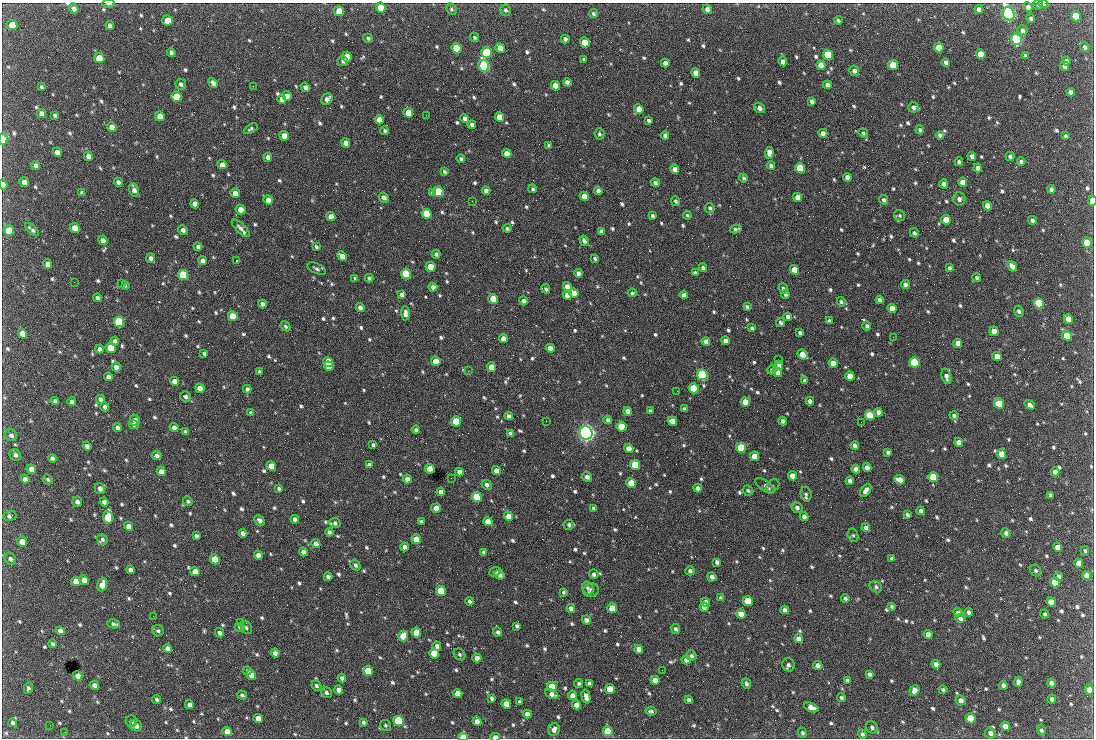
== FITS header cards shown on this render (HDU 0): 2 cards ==
NAXIS1  =                 1092 /fastest changing axis
NAXIS2  =                  736 /next to fastest changing axis

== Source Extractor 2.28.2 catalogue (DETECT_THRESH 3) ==
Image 1092 x 736 px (HDU 0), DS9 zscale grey, 1 PNG px = 1 image px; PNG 1096 x 740 px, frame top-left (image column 1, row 736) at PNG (2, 3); each listed source drawn as its Kron ellipse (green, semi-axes under 4 px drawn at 4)
Background 1880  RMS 40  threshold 120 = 3 sigma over >= 5 px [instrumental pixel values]
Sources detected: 908; of the 908, the 500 brightest by FLUX_AUTO listed and drawn (408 fainter detections omitted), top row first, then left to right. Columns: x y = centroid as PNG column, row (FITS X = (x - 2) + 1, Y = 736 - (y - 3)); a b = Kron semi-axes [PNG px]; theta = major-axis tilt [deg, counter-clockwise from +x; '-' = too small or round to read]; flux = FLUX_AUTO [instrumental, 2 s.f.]
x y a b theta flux
109 4 6 3 0 7.5e+03
1044 4 5 4 - 5.2e+03
1038 5 5 4 - 5.2e+03
381 7 5 4 - 5.3e+04
1028 7 5 4 - 1.0e+04
74 8 5 4 - 1.1e+04
451 9 6 5 - 4.8e+03
707 9 5 4 - 1.1e+04
979 9 4 4 - 1.3e+04
505 10 6 5 - 6.4e+03
339 11 5 5 - 5.6e+04
593 13 5 4 - 5.3e+03
1009 14 7 5 -63 1.0e+06
1076 16 5 4 - 1.5e+05
1031 18 5 4 - 5.8e+03
168 20 5 5 - 4.7e+04
838 20 4 3 - 5.2e+03
12 25 5 5 - 7.4e+04
110 26 4 4 - 1.0e+04
1022 31 5 5 - 9.5e+03
474 37 5 4 - 4.8e+03
368 38 5 4 - 5.1e+03
565 39 4 4 - 9.6e+03
1016 39 5 5 - 7.2e+05
585 42 5 4 - 5.9e+04
939 47 5 4 - 5.6e+04
1085 47 5 4 - 7.1e+03
457 48 5 5 - 1.6e+05
500 48 5 4 - 3.7e+04
486 52 5 5 - 2.7e+05
171 53 4 4 - 7.7e+03
981 54 5 4 - 5.7e+04
828 55 5 5 - 2.0e+05
1025 56 4 3 - 5.7e+03
347 57 5 4 - 4.4e+04
99 58 5 5 - 7.7e+04
584 59 3 3 - 5.1e+03
343 61 5 5 - 6.0e+03
1066 61 4 4 - 1.1e+04
783 62 4 4 - 2.0e+04
946 62 4 4 - 1.0e+04
665 63 4 4 - 1.5e+04
821 65 5 4 - 2.6e+04
893 65 5 4 - 9.0e+04
484 66 6 5 - 5.4e+05
1065 66 5 4 - 9.2e+03
854 71 5 4 - 1.0e+04
696 73 5 4 - 3.1e+04
567 82 4 4 - 9.3e+03
213 83 5 4 - 1.0e+04
181 84 5 5 - 7.4e+03
827 85 4 4 - 1.0e+04
253 86 2 2 - 2.0e+04
556 86 5 4 - 4.1e+04
41 87 4 3 - 4.8e+03
305 87 5 4 - 1.1e+04
1071 92 4 4 - 1.2e+04
287 96 5 4 - 1.9e+04
176 97 5 5 - 6.2e+04
282 99 4 4 - 1.3e+04
327 99 6 5 - 1.4e+04
812 101 4 4 - 9.2e+03
914 107 5 5 - 9.6e+03
759 108 6 5 - 1.1e+04
639 109 5 4 - 3.0e+04
408 113 5 4 - 4.9e+04
41 114 5 4 - 1.4e+04
55 115 4 3 - 5.4e+03
426 115 2 2 - 6.3e+03
160 116 5 4 - 3.8e+04
499 117 5 4 - 3.3e+04
465 118 4 4 - 1.2e+04
379 120 5 4 - 2.6e+04
649 120 4 3 - 6.1e+03
472 125 4 4 - 1.1e+04
112 127 5 4 - 2.2e+04
251 129 8 4 30 5.1e+03
920 130 4 4 - 6.1e+03
385 131 4 4 - 5.0e+03
823 133 5 4 - 1.6e+04
863 133 5 4 - 5.1e+03
599 134 5 5 - 5.6e+03
665 135 4 4 - 7.4e+03
940 135 4 4 - 8.9e+03
284 136 5 4 - 2.6e+04
1066 136 4 3 - 5.1e+03
3 139 6 4 75 4.4e+04
346 143 5 4 - 2.2e+04
548 145 4 3 - 5.0e+03
57 152 5 4 - 1.6e+04
507 153 5 4 - 2.8e+04
769 153 6 4 84 1.5e+04
88 156 5 4 - 1.7e+04
972 156 4 4 - 9.9e+03
1010 156 5 4 - 7.5e+03
268 157 5 4 - 1.3e+04
461 159 4 3 - 5.8e+03
959 162 4 4 - 6.7e+03
1021 162 4 4 - 7.2e+03
36 165 5 4 - 1.2e+04
222 165 5 4 - 2.0e+04
771 165 4 3 - 7.9e+03
800 168 5 4 - 1.4e+05
978 168 4 4 - 1.3e+04
675 169 5 4 - 1.8e+04
444 172 4 3 - 5.7e+03
847 177 4 4 - 1.3e+04
744 178 4 3 - 5.8e+03
24 182 5 4 - 2.0e+04
118 182 4 4 - 1.1e+04
963 182 5 4 - 2.4e+04
655 183 5 4 - 8.0e+03
3 184 5 4 - 1.5e+04
944 184 4 4 - 1.2e+04
533 189 4 4 - 4.8e+03
1051 189 4 4 - 6.9e+03
134 190 7 4 -71 1.3e+04
486 191 4 4 - 1.1e+04
598 191 4 4 - 1.0e+04
438 192 5 5 - 1.5e+05
82 193 4 4 - 8.0e+03
235 193 5 4 - 1.9e+04
432 193 4 4 - 1.0e+04
584 196 5 4 - 3.3e+04
384 197 5 4 - 1.3e+04
798 197 5 4 - 3.1e+04
959 199 6 6 - 1.0e+04
268 200 5 4 - 1.8e+04
884 200 5 4 - 6.6e+03
472 201 2 2 - 8.2e+03
676 201 5 4 - 5.6e+03
1092 201 5 3 - 4.7e+04
195 204 5 4 - 1.7e+04
987 206 5 4 - 2.7e+04
710 208 5 4 - 5.5e+03
240 210 5 4 - 2.3e+04
427 214 5 5 - 1.4e+05
687 215 4 4 - 4.8e+03
652 216 4 3 - 5.5e+03
900 216 6 5 - 4.9e+03
331 217 5 4 - 2.4e+04
946 220 5 4 - 5.5e+04
1032 220 4 3 - 8.2e+03
75 228 5 4 - 3.2e+04
241 228 11 5 -44 1.3e+04
507 228 4 4 - 6.0e+03
736 229 6 3 10 5.7e+03
32 230 8 3 -42 7.1e+03
183 230 5 4 - 9.6e+03
9 231 5 5 - 9.9e+04
601 231 4 4 - 7.9e+03
914 233 5 4 - 6.2e+03
103 240 5 4 - 1.8e+04
584 241 5 4 - 8.4e+03
1087 243 5 4 - 7.7e+04
198 247 4 4 - 8.6e+03
316 247 4 3 - 5.1e+03
436 254 4 3 - 6.1e+03
342 256 5 4 - 2.1e+04
151 258 5 4 - 9.9e+03
595 258 4 3 - 5.7e+03
203 261 4 4 - 1.3e+04
236 261 3 2 - 1.2e+05
48 264 5 4 - 1.6e+04
1012 266 6 4 -49 1.6e+04
431 267 5 4 - 5.5e+04
703 268 4 4 - 6.4e+03
950 268 4 3 - 5.7e+03
316 269 10 5 -26 6.9e+03
795 270 5 4 - 4.1e+04
578 273 4 4 - 9.3e+03
695 273 4 4 - 7.4e+03
406 274 5 5 - 2.5e+05
183 275 5 5 - 2.0e+05
355 278 4 3 - 5.5e+03
369 278 4 3 - 5.4e+03
977 278 4 3 - 6.3e+03
74 282 2 2 - 7.8e+03
121 283 2 2 - 8.8e+03
125 285 4 3 - 4.8e+03
905 285 4 4 - 9.7e+03
567 286 4 4 - 1.6e+04
433 287 4 4 - 1.2e+04
783 288 5 4 - 6.3e+03
546 289 5 4 - 6.3e+03
574 293 5 4 - 2.7e+04
632 293 5 4 - 4.9e+03
785 294 4 3 - 5.7e+03
401 295 4 4 - 7.4e+03
567 295 5 4 - 2.5e+04
684 295 4 4 - 9.2e+03
97 298 4 3 - 7.8e+03
493 299 5 4 - 8.1e+04
880 300 4 4 - 1.1e+04
523 301 4 4 - 8.8e+03
841 302 5 4 - 5.2e+03
1039 303 5 5 - 2.5e+05
262 304 4 4 - 1.1e+04
747 307 4 3 - 6.4e+03
360 308 5 4 - 9.5e+03
892 308 5 4 - 2.6e+04
1019 311 5 4 - 6.0e+03
405 313 7 4 -88 1.2e+04
233 316 5 4 - 8.7e+04
788 317 4 4 - 1.0e+04
1068 319 5 4 - 4.2e+04
829 321 4 4 - 6.2e+03
119 322 5 5 - 3.0e+05
781 323 4 3 - 7.3e+03
285 326 5 4 - 5.6e+03
867 326 5 4 - 6.8e+03
752 328 4 3 - 5.5e+03
994 331 5 4 - 3.3e+04
800 333 4 3 - 6.4e+03
22 334 5 4 - 2.6e+04
1067 336 5 4 - 9.0e+04
893 337 2 2 - 1.5e+04
503 339 4 4 - 1.7e+04
115 341 4 4 - 8.9e+03
706 341 4 4 - 1.6e+04
725 341 4 4 - 1.5e+04
958 343 4 4 - 2.3e+04
111 348 5 5 - 1.1e+05
550 348 4 4 - 1.9e+04
99 349 4 4 - 9.7e+03
204 353 4 3 - 5.4e+03
802 354 6 4 -39 3.4e+04
997 357 5 4 - 3.4e+04
778 359 2 2 - 1.1e+04
436 361 5 4 - 3.8e+04
328 362 5 4 - 7.2e+04
914 362 5 5 - 2.6e+05
833 363 4 4 - 2.4e+04
779 365 4 4 - 1.4e+04
329 366 5 4 - 7.2e+04
116 367 5 4 - 1.4e+04
491 367 5 4 - 4.4e+04
772 370 5 4 - 6.0e+03
468 371 2 2 - 6.1e+03
259 372 4 3 - 6.4e+03
777 372 5 4 - 2.6e+04
702 375 5 5 - 6.2e+05
850 376 5 4 - 3.3e+04
946 376 8 4 -74 1.1e+04
109 377 4 4 - 9.6e+03
174 381 5 4 - 1.6e+04
805 381 4 4 - 7.6e+03
200 388 5 4 - 2.0e+04
694 388 5 4 - 1.6e+05
247 389 4 4 - 7.4e+03
677 391 2 2 - 5.8e+03
186 397 6 5 - 7.5e+03
100 399 4 4 - 9.2e+03
55 401 4 3 - 6.2e+03
810 401 4 4 - 1.1e+04
72 402 4 4 - 7.5e+03
745 402 5 4 - 3.7e+04
999 403 5 5 - 9.5e+04
1030 405 6 4 -35 1.1e+04
105 407 5 4 - 8.8e+03
684 409 4 3 - 5.9e+03
628 411 4 4 - 2.3e+04
650 411 4 3 - 7.2e+03
878 412 4 4 - 1.3e+04
251 413 4 4 - 6.5e+03
870 415 5 4 - 9.4e+04
954 415 4 4 - 6.0e+03
509 416 4 4 - 1.0e+04
135 420 6 5 - 1.3e+04
608 420 4 4 - 8.8e+03
456 421 5 5 - 1.3e+05
546 421 2 2 - 6.5e+03
672 421 5 4 - 3.2e+04
783 421 4 3 - 9.1e+03
861 422 2 2 - 6.9e+03
134 424 5 4 - 5.1e+03
174 427 4 4 - 1.1e+04
621 427 5 4 - 1.0e+05
117 428 4 4 - 9.9e+03
416 430 4 4 - 7.4e+03
185 432 4 3 - 7.4e+03
511 433 4 3 - 8.1e+03
586 433 7 6 - 1.4e+06
11 435 6 6 - 8.6e+03
959 442 4 4 - 2.0e+04
373 445 4 3 - 5.6e+03
87 446 4 4 - 9.4e+03
855 446 4 4 - 8.7e+03
741 448 5 4 - 1.5e+05
629 449 5 4 - 2.8e+04
888 452 4 3 - 6.3e+03
1001 454 5 4 - 4.3e+04
15 455 6 5 - 7.7e+03
157 455 5 4 - 1.0e+04
755 456 5 4 - 3.5e+04
52 458 4 4 - 7.8e+03
369 465 4 4 - 1.0e+04
635 465 5 4 - 1.2e+05
271 466 5 4 - 4.3e+04
867 468 4 4 - 1.6e+04
31 469 5 4 - 2.0e+04
430 469 5 4 - 5.6e+04
856 469 4 4 - 1.3e+04
496 471 4 4 - 2.0e+04
161 472 5 4 - 2.4e+04
459 472 4 4 - 1.3e+04
1055 472 4 4 - 1.4e+04
792 476 5 4 - 2.9e+04
587 477 5 4 - 1.1e+04
933 477 5 4 - 1.5e+05
451 478 2 2 - 5.0e+03
25 479 4 4 - 1.1e+04
48 479 5 4 - 5.2e+03
407 479 4 4 - 1.8e+04
899 480 6 4 -25 2.4e+04
850 481 4 4 - 1.2e+04
631 483 5 4 - 9.1e+04
487 485 5 4 - 1.0e+04
765 486 11 5 -35 8.1e+03
772 486 8 5 43 5.6e+03
698 488 4 4 - 1.1e+04
100 489 6 5 - 1.1e+04
279 489 4 3 - 5.2e+03
866 490 7 4 56 1.7e+04
748 491 5 5 - 4.9e+03
441 492 4 4 - 1.2e+04
806 494 7 5 -76 6.1e+03
1050 495 4 3 - 5.2e+03
477 497 5 5 - 1.8e+05
188 501 5 4 - 5.4e+03
77 502 5 4 - 1.0e+04
104 502 4 4 - 9.7e+03
436 508 5 4 - 1.7e+04
594 508 4 3 - 6.9e+03
797 508 5 5 - 9.3e+03
921 511 4 3 - 9.0e+03
907 515 4 3 - 7.0e+03
10 516 7 5 16 7.7e+03
509 516 5 4 - 3.0e+04
108 517 6 5 - 1.6e+05
804 517 4 4 - 1.0e+04
295 519 4 4 - 1.2e+04
260 520 6 4 -45 8.8e+03
421 521 4 3 - 4.8e+03
488 522 5 4 - 3.1e+04
335 523 6 5 - 6.7e+03
569 525 5 5 - 6.9e+03
128 526 4 4 - 1.4e+04
866 528 4 4 - 1.3e+04
329 532 4 4 - 7.9e+03
243 533 4 4 - 1.2e+04
1006 533 5 4 - 7.8e+03
853 535 7 5 -74 4.9e+03
196 536 4 3 - 6.6e+03
102 539 6 5 - 6.0e+03
416 539 5 4 - 4.7e+04
22 542 5 4 - 4.3e+04
316 544 5 4 - 2.0e+04
405 547 4 4 - 1.2e+04
1058 547 4 4 - 1.8e+04
1085 551 4 3 - 5.2e+03
303 552 5 4 - 1.6e+04
484 552 4 3 - 8.4e+03
258 555 5 4 - 1.7e+04
892 558 4 3 - 6.3e+03
10 559 6 5 - 7.5e+03
215 559 5 5 - 8.5e+04
717 562 4 4 - 9.0e+03
1079 563 5 4 - 2.2e+04
355 565 6 4 -56 6.6e+03
130 570 4 4 - 9.8e+03
690 571 5 4 - 7.4e+03
1036 571 6 5 - 6.0e+03
195 572 5 4 - 2.3e+04
495 572 6 4 24 6.0e+03
594 574 5 4 - 8.3e+03
499 575 5 4 - 1.2e+04
1087 575 4 4 - 1.9e+04
1059 576 4 4 - 1.1e+04
328 577 4 4 - 9.7e+03
712 577 4 4 - 1.2e+04
84 580 5 4 - 2.4e+04
76 581 5 4 - 2.7e+04
1055 582 5 5 - 1.2e+05
102 585 7 5 71 3.0e+04
876 587 6 5 - 6.8e+03
588 588 6 5 - 5.8e+03
591 590 8 6 18 8.9e+03
441 591 5 4 - 1.2e+05
564 592 4 3 - 5.1e+03
721 598 4 4 - 9.0e+03
845 598 4 3 - 6.2e+03
470 601 4 3 - 6.7e+03
748 601 5 4 - 6.4e+04
706 602 5 4 - 1.8e+04
1051 602 5 4 - 2.4e+04
892 606 4 3 - 4.8e+03
704 607 5 4 - 2.1e+04
571 608 4 4 - 1.3e+04
612 608 5 4 - 7.6e+04
785 610 4 4 - 1.1e+04
958 612 4 4 - 6.9e+03
969 612 4 4 - 8.5e+03
741 614 5 4 - 2.3e+04
1045 614 4 3 - 5.2e+03
153 616 2 2 - 1.0e+04
960 618 5 4 - 6.8e+03
586 620 5 4 - 9.3e+03
240 622 2 2 - 4.9e+03
114 624 6 3 -14 6.2e+03
517 626 4 3 - 6.5e+03
240 627 5 4 - 6.1e+03
246 627 7 5 -61 6.1e+03
675 629 5 4 - 6.9e+03
60 631 5 4 - 1.3e+04
158 631 6 5 - 5.8e+03
498 632 5 4 - 6.6e+03
219 633 5 4 - 8.5e+03
416 633 5 5 - 5.9e+04
928 634 5 4 - 1.9e+04
403 636 5 5 - 5.4e+04
799 639 4 4 - 1.9e+04
52 644 4 4 - 5.6e+03
437 646 4 4 - 9.4e+03
167 648 4 4 - 9.4e+03
639 649 4 4 - 1.8e+04
275 653 4 4 - 1.0e+04
434 653 5 4 - 9.5e+04
460 654 6 5 - 5.7e+03
691 656 5 5 - 6.3e+03
477 658 4 4 - 1.3e+04
686 660 4 4 - 1.1e+04
936 664 4 4 - 1.2e+04
788 665 7 6 - 7.8e+03
818 666 4 4 - 1.2e+04
662 670 2 2 - 6.2e+03
248 671 4 4 - 5.5e+03
368 671 5 5 - 8.5e+04
869 674 4 4 - 7.0e+03
251 675 5 4 - 2.0e+04
78 676 5 4 - 1.6e+04
342 678 4 4 - 8.6e+03
655 680 4 4 - 2.3e+04
847 680 4 4 - 5.8e+03
1018 682 5 4 - 1.1e+04
579 683 4 4 - 5.2e+03
589 683 4 3 - 5.6e+03
1052 683 4 4 - 1.5e+04
746 684 5 4 - 6.4e+03
94 685 5 4 - 9.8e+03
1003 685 4 4 - 1.0e+04
316 686 5 4 - 5.6e+03
552 687 5 5 - 1.1e+05
28 688 6 4 79 6.4e+03
610 689 5 4 - 5.7e+04
339 690 4 4 - 1.8e+04
914 690 5 4 - 1.2e+04
943 690 4 4 - 5.0e+03
1089 690 5 4 - 2.8e+04
326 693 6 5 - 7.9e+03
458 694 5 4 - 2.9e+04
552 694 7 4 -24 1.3e+04
242 695 5 4 - 5.6e+03
573 696 5 4 - 2.0e+04
586 697 7 4 -75 1.4e+04
841 697 4 4 - 5.3e+03
492 698 4 3 - 6.0e+03
157 699 4 4 - 5.4e+03
1052 699 4 4 - 7.3e+03
689 700 4 3 - 7.0e+03
961 700 5 5 - 1.3e+04
520 702 4 3 - 5.6e+03
506 704 5 4 - 4.3e+04
189 705 4 4 - 1.4e+04
577 705 4 4 - 2.1e+04
811 707 8 4 -23 2.2e+04
651 711 5 4 - 6.4e+03
527 714 4 4 - 1.4e+04
970 718 5 5 - 7.6e+04
258 719 5 4 - 3.7e+04
131 721 6 5 - 7.6e+03
398 721 5 5 - 3.1e+05
477 721 5 4 - 2.0e+04
363 722 4 4 - 6.8e+03
13 723 4 3 - 6.9e+03
50 725 2 2 - 4.8e+03
385 725 6 5 - 4.7e+03
136 726 6 5 - 1.5e+04
1005 726 4 4 - 1.7e+04
872 727 6 5 - 7.5e+03
554 730 6 5 - 1.2e+04
1041 730 5 4 - 6.2e+03
227 731 5 4 - 2.8e+04
608 731 5 4 - 8.6e+04
65 732 2 2 - 1.0e+04
802 733 5 4 - 5.6e+03
990 733 5 5 - 1.1e+04
862 734 4 4 - 6.4e+03
463 737 5 3 - 4.0e+04
495 737 5 3 - 2.5e+04
At the frame edge (FLAGS 8, measured only in part): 9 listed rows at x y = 109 4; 1044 4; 1038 5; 1009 14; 3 139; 3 184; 1092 201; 463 737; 495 737
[408 fainter detections neither listed nor drawn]